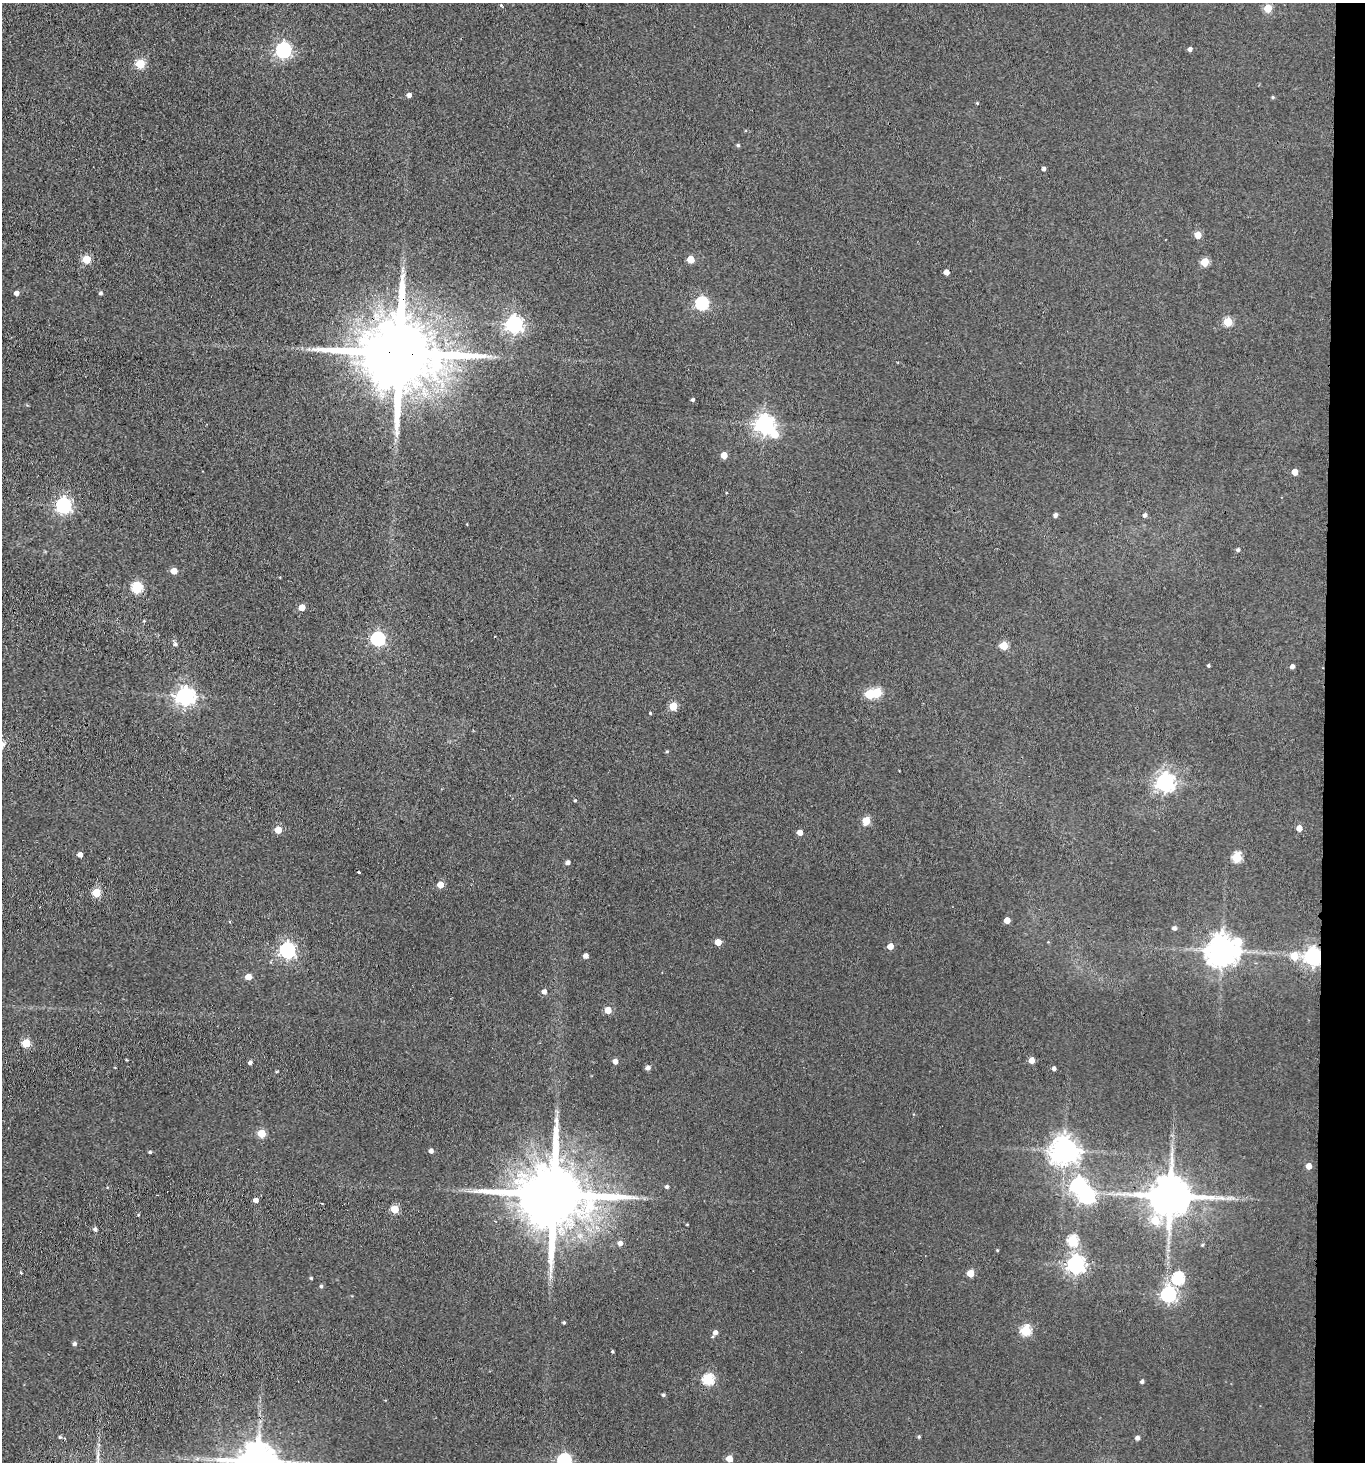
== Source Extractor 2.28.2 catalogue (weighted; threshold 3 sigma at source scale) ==
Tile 6 of 3 x 3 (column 3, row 2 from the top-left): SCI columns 2944-4306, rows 1465-2924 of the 4467 x 4388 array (HDU 1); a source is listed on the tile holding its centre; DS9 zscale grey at full resolution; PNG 1367 x 1464 px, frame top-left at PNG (2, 3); no overlay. Shown black and unused: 3% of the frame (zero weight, under 3 of 4 exposures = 5% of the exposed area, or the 3 px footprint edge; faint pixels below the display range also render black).
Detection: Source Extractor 2.28.2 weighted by HDU 2 'WHT'; one run over the whole footprint, this tile lists its part. Background 0.0656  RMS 0.0068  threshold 0.0304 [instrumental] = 3 sigma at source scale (4.5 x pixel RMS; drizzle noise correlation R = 1.50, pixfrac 1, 0.05/0.05 arcsec/px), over >= 5 px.
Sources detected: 117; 3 inside a brighter object's white glare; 1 cosmic-ray / hot-pixel residue — not listed; the other 113 listed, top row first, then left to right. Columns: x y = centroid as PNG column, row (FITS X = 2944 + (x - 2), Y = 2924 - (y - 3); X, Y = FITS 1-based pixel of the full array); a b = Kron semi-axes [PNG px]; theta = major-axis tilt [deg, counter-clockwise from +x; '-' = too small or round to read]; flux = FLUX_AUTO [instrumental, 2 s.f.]
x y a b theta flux
501 5 4 3 - 0.63
1268 8 5 5 - 20
1190 49 4 4 - 2.3
283 50 6 6 - 180
140 64 5 5 - 34
409 95 4 4 - 3
1273 97 4 4 - 0.78
977 103 4 3 - 0.58
738 145 5 4 - 1
1044 169 4 4 - 1.6
1198 235 5 5 - 11
87 259 5 5 - 22
690 259 5 5 - 15
1205 262 5 5 - 23
946 272 4 4 - 4.6
16 293 5 4 - 2.9
101 293 4 4 - 1.5
702 303 6 6 - 97
1228 322 5 5 - 29
514 324 6 6 - 240
400 353 23 17 -3 9900
693 400 4 4 - 1.3
764 424 7 7 - 350
397 434 12 4 -85 2.6
724 455 5 4 - 8.9
1295 472 5 4 - 8
63 506 6 6 - 180
1055 515 5 4 - 1.8
1145 515 4 4 - 1.7
1238 550 4 4 - 1.3
174 571 5 4 - 7.9
137 588 6 5 - 55
302 607 5 4 - 9.2
378 639 6 6 - 120
175 644 5 4 - 1.5
1004 646 5 5 - 21
1209 665 3 3 - 0.91
1292 667 4 4 - 2.3
877 692 5 5 - 31
185 696 7 6 - 310
673 706 5 5 - 21
650 713 3 3 - 0.59
667 751 4 4 - 0.74
1165 782 7 7 - 320
575 800 3 3 - 0.74
866 821 5 5 - 18
1299 828 4 4 - 6.8
278 830 5 5 - 12
800 832 4 4 - 4.9
80 855 4 4 - 3.5
1237 857 5 5 - 36
568 863 4 4 - 2.3
440 885 4 4 - 9.3
96 893 5 5 - 23
1007 920 4 4 - 7.2
1174 928 5 5 - 1.9
718 942 4 4 - 9.2
1238 942 12 7 -83 19
890 946 5 4 - 6.8
287 950 6 6 - 190
1222 951 9 8 - 1100
586 956 4 4 - 3.6
1294 956 6 5 - 14
1313 956 7 6 - 250
248 977 5 4 - 8.2
544 992 5 5 - 3
608 1010 5 4 - 12
26 1043 5 5 - 22
1031 1060 5 4 - 5.6
615 1061 4 4 - 4.1
250 1063 4 4 - 1.9
648 1068 5 4 - 2.8
1054 1069 4 3 - 2
261 1133 5 5 - 20
431 1151 4 4 - 2.5
1064 1151 8 8 - 850
150 1152 4 3 - 0.93
1309 1166 4 4 - 5.8
1078 1185 7 6 - 180
667 1187 4 4 - 1.3
554 1194 21 17 -4 7100
1170 1196 12 10 0 2400
255 1200 4 4 - 3.2
322 1203 3 2 - 0.62
395 1209 5 5 - 18
1155 1220 7 7 - 15
95 1229 5 5 - 1.6
1072 1240 6 6 - 35
620 1243 5 5 - 3.3
1202 1245 4 4 - 0.66
997 1250 4 3 - 0.57
1076 1264 7 6 - 290
21 1273 4 3 - 0.6
970 1273 5 5 - 13
311 1278 4 3 - 0.67
1178 1278 6 5 - 70
321 1286 4 4 - 1.1
1168 1294 6 6 - 180
564 1322 4 3 - 0.85
1025 1330 5 5 - 45
715 1333 6 5 - 2.9
74 1344 5 4 - 1.6
612 1351 3 3 - 0.87
708 1379 5 5 - 56
1142 1382 4 4 - 1.4
663 1395 4 4 - 1.3
60 1437 5 4 - 0.98
919 1437 4 3 - 0.87
1137 1438 4 4 - 2.4
98 1456 17 4 88 3.8
729 1459 5 4 - 8.7
564 1460 6 6 - 100
258 1462 11 9 -3 2100
Overlapping masked pixels (flux is a lower limit): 3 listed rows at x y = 400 353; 1313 956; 554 1194
Isophote crosses this tile's border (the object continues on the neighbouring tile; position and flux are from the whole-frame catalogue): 2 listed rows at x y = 564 1460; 258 1462